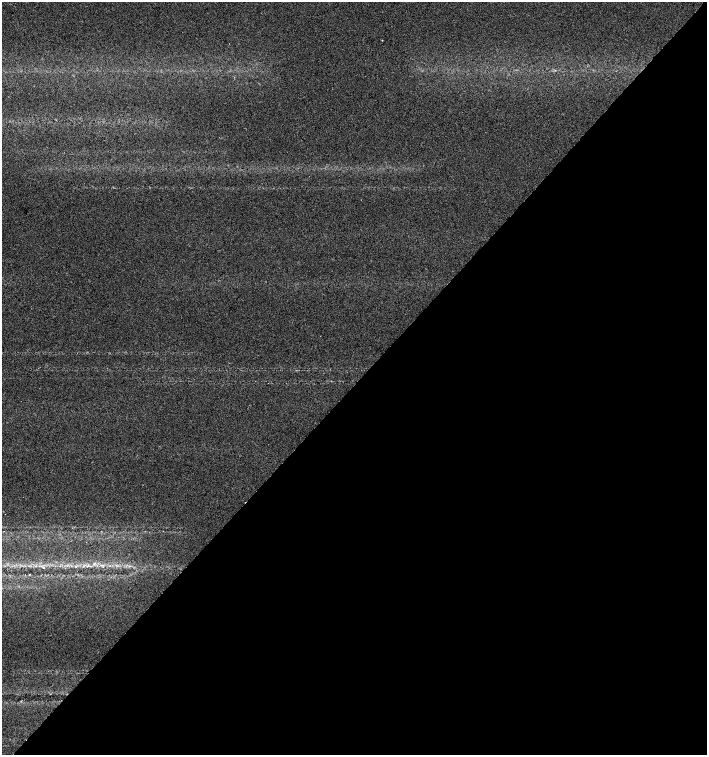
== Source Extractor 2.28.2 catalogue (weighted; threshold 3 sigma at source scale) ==
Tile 12 of 4 x 4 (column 4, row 3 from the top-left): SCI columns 4386-5794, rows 1511-3016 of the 6017 x 6028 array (HDU 1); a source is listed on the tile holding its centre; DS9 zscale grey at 2 x 2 block average (1 PNG px = mean of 2 x 2 image px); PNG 709 x 757 px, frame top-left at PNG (2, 2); no overlay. Shown black and unused: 49% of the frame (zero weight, under 2 of 3 exposures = <1% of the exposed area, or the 3 px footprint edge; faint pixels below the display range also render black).
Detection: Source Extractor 2.28.2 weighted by HDU 2 'WHT'; one run over the whole footprint, this tile lists its part. Background 0.0491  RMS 0.0071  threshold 0.0321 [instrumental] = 3 sigma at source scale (4.5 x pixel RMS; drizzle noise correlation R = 1.50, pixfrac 1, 0.0396/0.0396 arcsec/px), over >= 5 px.
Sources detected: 4; all 4 listed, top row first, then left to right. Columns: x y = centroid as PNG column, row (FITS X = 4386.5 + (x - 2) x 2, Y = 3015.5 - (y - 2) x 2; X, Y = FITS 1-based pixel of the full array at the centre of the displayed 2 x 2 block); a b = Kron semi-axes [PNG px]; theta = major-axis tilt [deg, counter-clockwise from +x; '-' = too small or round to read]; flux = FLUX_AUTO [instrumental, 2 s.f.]
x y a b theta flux
94 564 4 2 - 2.4
76 566 3 3 - 1.9
43 568 4 2 - 3
29 574 3 2 - 0.91